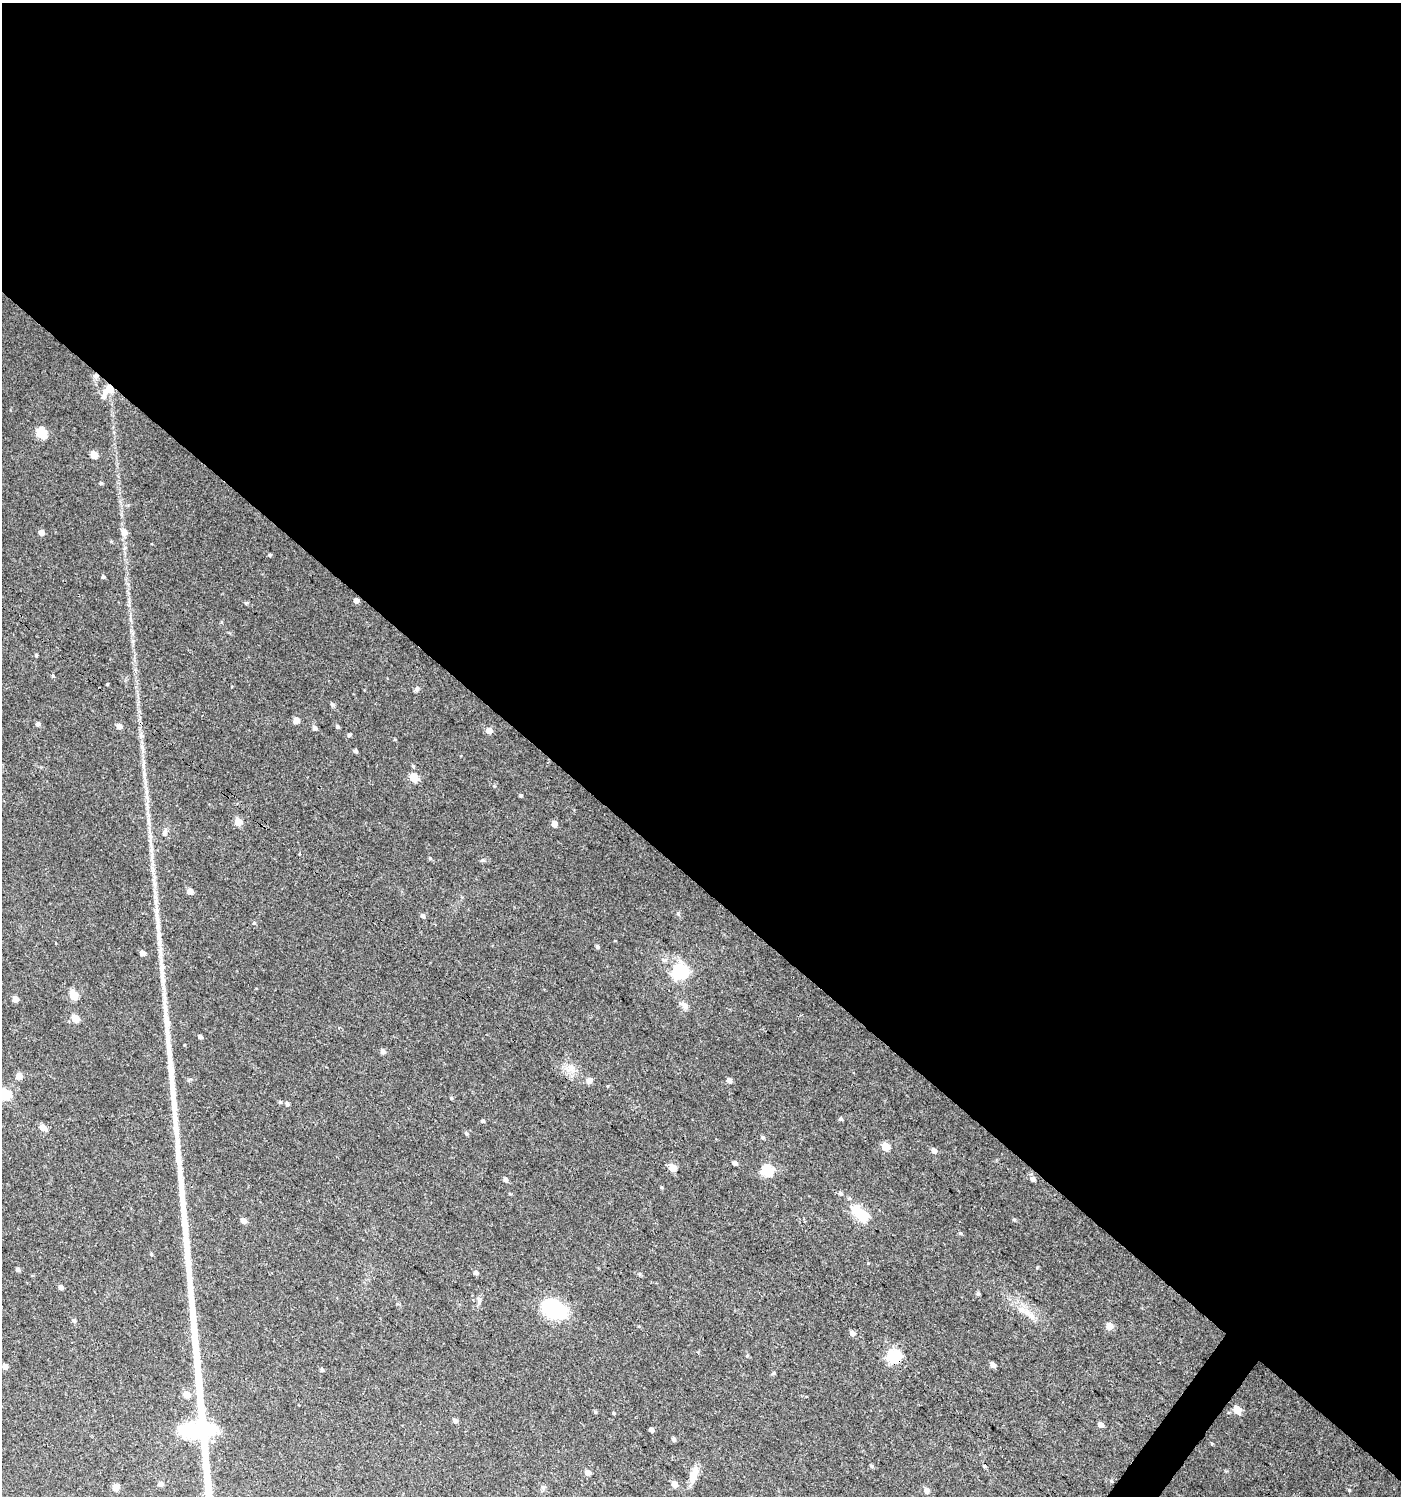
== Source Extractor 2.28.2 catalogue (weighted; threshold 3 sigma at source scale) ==
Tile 3 of 4 x 4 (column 3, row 1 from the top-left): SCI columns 2975-4373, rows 4488-5981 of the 6017 x 5983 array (HDU 1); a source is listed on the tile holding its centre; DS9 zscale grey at full resolution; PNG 1403 x 1498 px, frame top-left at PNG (2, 3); no overlay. Shown black and unused: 60% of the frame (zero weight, under 3 of 4 exposures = <1% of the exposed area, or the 3 px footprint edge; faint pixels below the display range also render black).
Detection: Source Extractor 2.28.2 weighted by HDU 2 'WHT'; one run over the whole footprint, this tile lists its part. Background 0.0237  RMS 0.0039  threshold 0.0177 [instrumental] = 3 sigma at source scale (4.5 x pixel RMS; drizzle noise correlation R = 1.50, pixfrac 1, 0.0396/0.0396 arcsec/px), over >= 5 px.
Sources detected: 108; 1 inside a brighter object's white glare — not listed; the other 107 listed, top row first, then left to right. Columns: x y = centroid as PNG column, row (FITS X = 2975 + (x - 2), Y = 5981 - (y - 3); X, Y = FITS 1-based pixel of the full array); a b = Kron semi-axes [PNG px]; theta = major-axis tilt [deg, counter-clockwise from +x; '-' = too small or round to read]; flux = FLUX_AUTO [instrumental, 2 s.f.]
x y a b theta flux
96 376 9 6 -83 1.4
109 389 8 6 31 7.9
103 396 6 5 - 1.5
41 433 6 5 - 24
94 455 5 5 - 7.1
101 483 5 4 - 0.48
41 532 4 4 - 2.9
124 532 8 6 -60 2.6
125 548 5 5 - 0.58
270 555 5 4 - 0.45
103 577 5 4 - 0.64
356 601 4 4 - 1.9
246 603 5 5 - 0.47
36 655 4 4 - 0.43
53 675 5 4 - 0.46
107 684 4 3 - 0.34
417 688 7 5 46 0.91
332 704 6 5 - 0.69
296 720 8 6 78 1.8
38 724 5 5 - 1
119 726 6 5 - 2.2
337 727 5 5 - 0.62
315 728 5 5 - 1.3
489 730 5 5 - 3
349 735 5 4 - 0.72
356 751 4 4 - 0.88
144 774 7 4 -72 0.81
414 777 5 5 - 14
521 795 4 4 - 0.56
149 820 9 4 -82 1.2
238 822 5 5 - 8.3
554 824 5 5 - 2.5
165 832 15 4 75 1.2
430 858 6 4 -45 0.46
155 884 7 4 -71 0.95
190 891 5 5 - 3.1
423 916 6 5 - 1
254 923 5 4 - 0.45
159 938 46 7 -83 8.6
597 946 5 4 - 0.66
142 953 4 4 - 2.4
680 972 6 6 - 83
164 991 29 5 -89 4.6
73 995 5 5 - 12
15 999 5 4 - 3.6
684 1005 12 6 -51 1.8
75 1018 5 5 - 8
200 1036 4 4 - 1.1
383 1051 5 5 - 1.6
571 1069 14 12 -47 4
19 1076 5 5 - 3.6
589 1080 8 7 - 1.6
729 1080 5 5 - 1.7
5 1094 6 5 - 26
451 1098 5 4 - 0.43
280 1102 5 5 - 0.59
287 1104 5 5 - 0.96
841 1119 5 4 - 0.61
483 1121 5 4 - 0.59
43 1127 5 5 - 4.5
466 1133 5 4 - 0.53
763 1137 5 4 - 0.59
885 1146 5 5 - 9.7
934 1150 5 5 - 1.8
735 1163 4 4 - 1.4
673 1168 5 5 - 6.6
767 1170 6 5 - 35
506 1179 5 4 - 1.3
1033 1179 6 5 - 1.5
661 1187 4 3 - 0.4
840 1193 5 5 - 0.77
849 1198 5 5 - 0.54
862 1216 6 5 - 24
243 1221 5 5 - 2.7
151 1254 4 4 - 0.37
18 1269 5 4 - 0.83
475 1272 5 5 - 1.1
61 1287 4 4 - 1.6
978 1293 6 4 -68 0.62
553 1308 23 14 -31 35
1031 1316 14 8 -38 3.4
74 1320 6 5 - 0.77
1109 1326 5 5 - 4.8
852 1333 6 5 - 1.8
893 1356 6 6 - 55
993 1365 5 5 - 1.8
5 1366 4 4 - 2.4
322 1370 5 4 - 0.68
774 1373 5 4 - 0.53
186 1394 5 5 - 6
1237 1410 5 5 - 9.9
595 1412 5 4 - 0.44
613 1413 4 4 - 0.39
455 1421 5 4 - 1.3
1100 1425 5 5 - 1.8
651 1429 4 4 - 1.5
674 1439 5 5 - 0.88
872 1466 5 4 - 0.58
984 1466 5 3 - 0.66
588 1472 4 4 - 3.1
694 1475 22 8 74 4.5
161 1484 5 5 - 1.6
674 1484 5 5 - 3.1
116 1487 5 5 - 6.2
543 1488 7 4 -57 0.74
927 1490 5 5 - 2.3
1349 1490 4 4 - 0.44
Overlapping masked pixels (flux is a lower limit): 3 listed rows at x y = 96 376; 109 389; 893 1356
Isophote crosses this tile's border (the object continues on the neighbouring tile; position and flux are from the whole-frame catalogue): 1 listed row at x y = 5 1094
Unlisted compact peaks at least as high as the median listed source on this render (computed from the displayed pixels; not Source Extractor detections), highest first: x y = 678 913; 960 1233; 482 860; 1014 1219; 1037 1267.